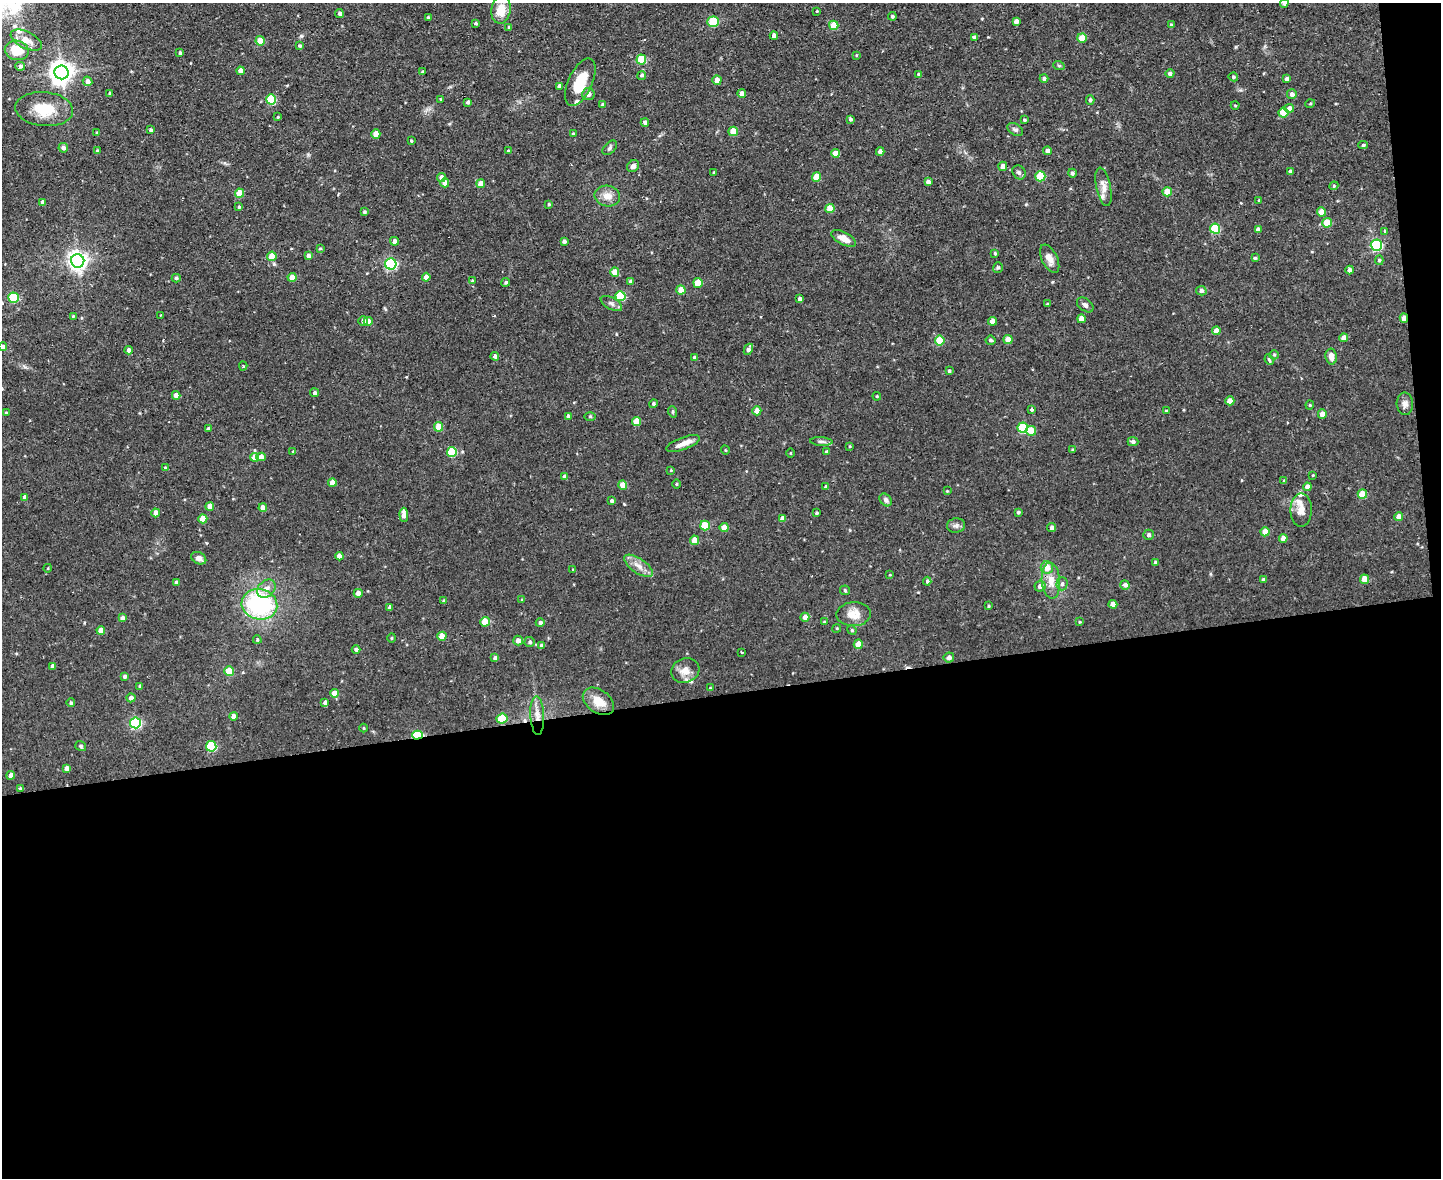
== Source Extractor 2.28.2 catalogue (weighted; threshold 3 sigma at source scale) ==
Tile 12 of 3 x 4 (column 3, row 4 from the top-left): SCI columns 3116-4554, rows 1-1176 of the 4684 x 4706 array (HDU 1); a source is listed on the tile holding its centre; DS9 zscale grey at full resolution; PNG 1443 x 1180 px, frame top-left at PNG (2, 3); each listed source drawn as its Kron ellipse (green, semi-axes under 4 px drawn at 4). Shown black and unused: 42% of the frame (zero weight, under 2 of 3 exposures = <1% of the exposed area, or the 3 px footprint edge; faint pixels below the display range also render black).
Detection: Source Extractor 2.28.2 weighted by HDU 2 'WHT'; one run over the whole footprint, this tile lists its part. Background 0.0728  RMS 0.0067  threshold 0.0301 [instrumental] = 3 sigma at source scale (4.5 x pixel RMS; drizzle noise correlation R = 1.50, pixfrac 1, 0.05/0.05 arcsec/px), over >= 5 px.
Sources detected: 294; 1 inside a brighter object's white glare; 1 cosmic-ray / hot-pixel residue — neither listed nor drawn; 8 inside a brighter listed object's ellipse — not listed separately; the other 284 listed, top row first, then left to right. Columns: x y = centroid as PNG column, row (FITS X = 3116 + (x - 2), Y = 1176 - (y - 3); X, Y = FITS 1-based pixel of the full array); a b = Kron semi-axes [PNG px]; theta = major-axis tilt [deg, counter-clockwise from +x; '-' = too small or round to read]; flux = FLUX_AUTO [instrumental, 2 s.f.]
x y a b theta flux
1284 3 4 4 - 1.9
501 10 14 9 80 11
817 11 3 3 - 0.6
339 13 4 3 - 1.4
892 16 4 4 - 1.1
428 17 3 3 - 0.79
1016 21 4 4 - 2.9
713 22 6 5 - 32
476 23 4 3 - 0.91
834 25 5 4 - 14
1171 25 4 4 - 0.98
509 27 4 4 - 0.88
774 36 4 4 - 3.3
974 38 4 4 - 2.6
1082 38 5 4 - 13
26 40 17 8 -26 7.8
260 41 4 4 - 12
299 46 4 4 - 0.92
17 50 12 9 -12 16
180 53 4 3 - 1.3
856 55 4 2 - 0.49
641 59 5 5 - 26
20 66 5 4 - 1.7
1059 66 6 3 -20 0.77
240 71 4 4 - 4.4
62 72 7 6 - 490
423 72 4 4 - 1.3
918 74 3 3 - 0.64
1170 74 4 4 - 2
642 75 4 4 - 1.3
1233 77 5 4 - 1.1
1044 78 4 4 - 1.5
1287 79 4 4 - 2.2
717 80 5 4 - 6.1
87 81 5 4 - 3
580 82 25 12 66 17
560 86 4 4 - 2.7
110 94 4 3 - 1.1
588 94 6 6 - 3.4
742 94 4 4 - 4
1292 94 5 4 - 2.2
271 99 5 5 - 27
440 99 3 2 - 0.67
1090 100 4 4 - 1.2
468 102 4 3 - 1.8
1310 104 5 3 - 0.55
603 105 4 4 - 2.4
1235 105 4 3 - 0.63
1289 108 5 4 - 3.6
44 109 29 17 -5 19
1283 112 5 5 - 12
278 117 3 3 - 0.52
850 119 4 4 - 1.4
1024 120 4 3 - 0.8
645 122 4 4 - 2.1
1015 129 8 5 -28 1.6
151 130 4 3 - 1.2
733 131 5 4 - 13
97 133 4 3 - 1.1
376 134 4 4 - 9
573 134 3 3 - 1.1
411 141 3 2 - 0.66
1363 145 4 3 - 1.2
63 148 5 5 - 2.3
610 148 9 5 46 1.5
97 151 4 3 - 0.71
508 151 3 3 - 0.82
1048 151 4 4 - 3.8
880 152 4 4 - 3
835 153 4 4 - 7.8
633 166 6 5 - 2.4
1003 166 5 4 - 4.2
1019 172 7 6 - 1.7
1290 172 3 3 - 1.5
714 173 4 3 - 0.94
1072 173 4 4 - 1.4
1040 176 5 5 - 24
816 177 5 4 - 10
441 178 4 4 - 4.5
928 182 4 4 - 3
445 183 4 4 - 6.6
481 184 4 4 - 7.2
1334 186 4 4 - 0.74
1104 187 19 7 -78 5
1167 192 4 4 - 11
239 193 4 4 - 15
607 196 13 10 -11 6.3
1259 200 4 3 - 0.59
42 202 4 3 - 1.8
549 204 3 3 - 0.78
239 207 4 4 - 0.92
830 208 4 4 - 12
364 212 4 3 - 1.2
1321 212 4 4 - 7.1
1327 223 5 4 - 14
1215 229 5 5 - 32
1258 230 4 4 - 3.2
1384 231 3 3 - 1
844 238 13 6 -27 6.7
394 241 4 4 - 3.3
564 241 4 3 - 1.7
1376 245 5 5 - 79
320 248 4 3 - 0.79
995 253 4 3 - 0.94
272 256 4 4 - 9.9
308 256 4 4 - 2.2
1255 258 4 3 - 0.82
1050 259 15 7 -64 5.3
1379 260 5 4 - 0.98
78 261 7 6 - 330
391 264 5 5 - 81
998 267 5 5 - 1.1
1350 270 4 4 - 2.7
615 272 4 4 - 7.7
292 277 4 4 - 6.8
426 277 4 4 - 4.1
176 278 4 4 - 1.4
472 281 4 4 - 0.82
506 282 4 4 - 1.2
631 282 4 4 - 2.5
698 283 5 5 - 15
681 290 4 4 - 7.9
1201 291 5 4 - 1.9
620 296 5 5 - 30
14 298 5 5 - 38
800 299 4 4 - 2.5
611 304 12 5 -28 2.2
1047 304 3 3 - 0.68
1085 305 9 6 -38 2
161 315 3 2 - 0.63
73 316 3 3 - 0.72
1404 318 4 3 - 6.3
1081 319 4 4 - 6.2
363 321 5 5 - 2.4
368 321 4 4 - 5.7
992 321 4 4 - 4.1
1216 331 4 4 - 6.2
1344 338 4 4 - 6
940 340 5 5 - 19
990 340 5 4 - 1.3
1008 340 4 4 - 9.2
3 347 4 4 - 1.6
748 349 6 4 62 2.9
129 350 4 4 - 2.5
1274 355 5 4 - 0.77
495 356 4 4 - 1.9
694 357 3 3 - 1.6
1331 357 8 5 -81 4.3
1269 360 5 3 - 0.91
243 366 4 3 - 1.1
949 371 4 3 - 0.82
315 393 4 4 - 1.5
176 395 4 4 - 4.8
877 396 4 4 - 0.66
1230 401 4 4 - 5.7
653 404 4 4 - 1.1
1405 404 11 8 -87 3
1310 405 4 4 - 0.67
1032 409 3 3 - 1.5
757 411 4 4 - 5.2
1166 411 3 3 - 0.82
673 412 6 3 -72 0.75
6 413 3 3 - 1.2
1322 414 4 4 - 5.4
568 416 4 4 - 1.7
590 416 5 3 - 0.7
637 421 4 4 - 10
438 427 4 4 - 12
1023 428 5 5 - 36
208 429 4 4 - 1.5
1031 431 5 5 - 8.5
821 442 11 3 -3 1.4
1133 442 5 4 - 1.6
683 444 18 6 21 5.5
850 446 4 3 - 0.57
725 450 4 3 - 0.55
1073 450 3 3 - 1.2
293 451 4 4 - 0.65
452 452 5 5 - 31
827 452 4 4 - 1.3
790 453 5 3 - 0.53
254 457 4 4 - 7.9
261 457 4 4 - 5.1
165 468 4 3 - 1.2
671 470 4 3 - 0.52
1313 475 3 3 - 0.52
565 477 4 4 - 3.3
1284 481 4 4 - 0.93
332 482 4 4 - 5.3
676 484 4 3 - 0.55
623 485 4 4 - 7.5
826 487 4 4 - 1.9
1307 487 4 4 - 3.6
947 491 3 3 - 0.5
1362 494 5 4 - 16
25 497 4 4 - 2.1
886 500 7 5 -49 1.9
612 501 4 4 - 1.3
210 506 4 4 - 6.5
263 508 4 4 - 4.6
1301 510 17 10 90 6.3
1018 512 4 4 - 1.1
156 513 4 4 - 5.3
817 513 3 2 - 0.78
404 515 7 4 -87 5
1399 517 4 4 - 4.9
782 518 4 4 - 2.9
203 519 4 4 - 10
705 525 5 5 - 20
956 525 9 7 10 2.1
724 528 4 4 - 8.4
1052 528 4 4 - 2.2
1265 532 4 4 - 7.8
1149 535 5 5 - 1.6
1283 538 4 4 - 4.9
695 540 5 4 - 8.8
339 556 4 4 - 3.6
199 558 8 5 -27 3.4
1155 562 3 3 - 1.3
638 566 17 7 -34 5.5
1047 567 6 6 - 7.5
48 568 4 3 - 0.51
573 570 4 4 - 0.67
890 575 4 3 - 0.54
1364 579 5 4 - 9.8
1263 580 4 3 - 1.7
927 581 4 4 - 1.4
1051 581 18 9 -86 7.4
176 582 3 3 - 1.3
1062 584 6 5 - 1.7
1125 585 5 4 - 2.1
1040 586 6 5 - 3.2
266 589 10 8 43 4.9
845 590 5 5 - 0.79
358 593 4 4 - 4.5
522 600 4 3 - 0.74
444 601 4 4 - 1
259 604 18 15 -13 74
1113 604 4 4 - 6.3
989 606 3 3 - 0.66
390 607 4 4 - 1.9
854 614 17 12 2 8.8
805 617 4 4 - 5.2
122 618 4 4 - 3
485 622 5 5 - 15
824 622 4 3 - 0.82
1080 622 4 3 - 0.54
540 623 4 4 - 1.6
837 628 4 3 - 0.63
101 630 4 4 - 6.7
852 630 5 4 - 0.9
442 636 4 4 - 9.3
392 638 5 3 - 0.57
257 640 4 3 - 0.71
518 641 5 4 - 3.4
530 642 5 5 - 1.3
858 644 5 4 - 5.6
542 646 4 4 - 2.2
356 650 4 4 - 1.7
742 652 3 2 - 0.67
949 657 5 5 - 2.6
495 658 4 4 - 1.8
53 666 4 3 - 2.3
685 670 14 12 17 6.7
229 671 5 4 - 18
125 676 4 4 - 1.8
140 686 4 3 - 1
710 688 3 3 - 0.52
334 693 4 4 - 7.5
131 698 4 4 - 2.8
598 701 17 11 -35 9.6
325 702 4 4 - 1.9
71 703 4 4 - 1.2
537 715 19 7 -87 6.4
233 716 4 4 - 4.1
502 719 5 5 - 21
135 723 5 5 - 79
363 728 4 3 - 0.62
417 735 5 4 - 53
81 746 5 4 - 1.1
211 746 5 5 - 41
67 768 4 4 - 3.4
11 775 4 4 - 3.9
20 788 3 3 - 0.78
Overlapping masked pixels (flux is a lower limit): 3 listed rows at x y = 1404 318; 537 715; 417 735
Isophote crosses this tile's border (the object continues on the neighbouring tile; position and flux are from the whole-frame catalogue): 2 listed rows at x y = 1284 3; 3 347